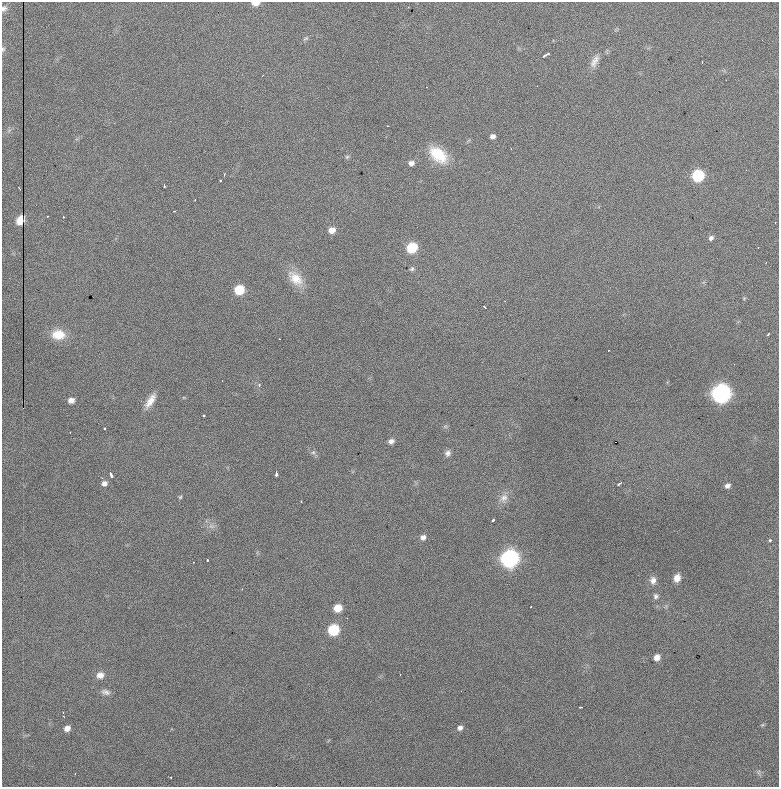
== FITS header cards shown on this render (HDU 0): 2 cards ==
NAXIS1  =                  777 / length of data axis 1
NAXIS2  =                  785 / length of data axis 2

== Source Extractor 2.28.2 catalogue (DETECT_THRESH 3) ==
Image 777 x 785 px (HDU 0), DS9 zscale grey, 1 PNG px = 1 image px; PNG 781 x 789 px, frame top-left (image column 1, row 785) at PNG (2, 2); no overlay
Background 1110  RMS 28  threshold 83.3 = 3 sigma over >= 5 px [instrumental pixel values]
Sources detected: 82; all 82 listed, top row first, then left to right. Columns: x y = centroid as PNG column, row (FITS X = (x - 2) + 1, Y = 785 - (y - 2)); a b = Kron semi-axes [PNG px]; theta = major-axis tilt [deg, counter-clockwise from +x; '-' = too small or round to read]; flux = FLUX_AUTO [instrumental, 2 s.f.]
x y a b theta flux
255 3 6 4 2 1.9e+04
408 7 2 2 - 1.0e+03
4 8 9 7 56 6.3e+03
306 38 9 5 35 3.7e+03
3 49 6 5 - 3.1e+03
546 55 7 3 27 5.3e+03
595 61 20 9 62 1.5e+04
702 62 2 2 - 1.0e+03
263 75 3 2 - 9.6e+02
726 80 2 2 - 8.5e+02
493 136 5 5 - 7.3e+03
438 155 23 14 -39 5.9e+04
347 157 6 5 - 2.9e+03
411 163 6 5 - 8.1e+03
746 170 2 2 - 8.1e+02
224 174 4 3 - 1.7e+03
698 176 7 7 - 1.7e+05
220 180 3 3 - 4.1e+03
164 186 3 2 - 4.2e+03
19 188 3 2 - 1.8e+03
195 200 3 2 - 1.4e+03
174 211 3 2 - 1.7e+03
47 216 2 2 - 1.5e+03
63 216 3 2 - 2.4e+03
20 221 7 5 69 3.6e+04
775 223 2 2 - 9.0e+02
332 230 7 6 - 1.7e+04
711 238 6 5 - 6.1e+03
412 248 7 6 - 9.9e+04
758 248 2 2 - 1.5e+03
412 269 6 6 - 3.6e+03
295 278 24 14 -46 3.4e+04
239 290 7 6 - 7.8e+04
744 298 5 3 - 1.6e+03
505 301 2 2 - 1.1e+03
484 307 3 2 - 2.5e+03
768 334 3 2 - 1.9e+03
58 335 14 10 0 4.0e+04
259 385 3 3 - 3.2e+03
721 393 8 8 - 1.0e+06
71 400 6 5 - 1.2e+04
150 401 20 7 57 2.0e+04
204 415 3 2 - 2.3e+03
104 428 3 3 - 2.8e+03
70 433 3 2 - 2.0e+03
391 441 6 5 - 8.0e+03
615 442 3 2 - 6.1e+04
313 452 6 6 - 4.1e+03
448 453 8 7 - 6.8e+03
276 475 5 3 - 9.5e+03
111 476 6 3 -64 1.1e+04
104 483 8 7 - 9.1e+03
619 484 5 3 - 4.4e+03
727 486 6 5 - 7.7e+03
180 497 5 4 - 2.3e+03
504 498 14 11 56 1.5e+04
301 501 2 2 - 1.2e+03
493 520 3 3 - 7.4e+03
211 526 8 6 -11 6.6e+03
423 537 6 6 - 8.0e+03
770 540 3 3 - 5.2e+03
510 559 8 8 - 7.7e+05
207 560 3 3 - 5.2e+03
194 562 2 2 - 1.8e+03
677 578 8 6 68 1.5e+04
653 580 10 8 81 1.0e+04
242 589 2 2 - 9.8e+02
656 596 7 7 - 5.2e+03
338 608 6 6 - 3.6e+04
333 630 7 6 - 1.3e+05
657 657 6 5 - 1.4e+04
400 674 2 2 - 1.2e+03
100 675 9 8 - 1.3e+04
106 692 12 6 -16 7.6e+03
581 707 3 2 - 2.1e+03
63 713 3 3 - 1.2e+03
762 725 6 4 18 2.3e+03
67 728 6 5 - 1.2e+04
460 728 7 5 25 6.7e+03
759 772 9 4 -82 3.7e+03
171 777 3 2 - 1.7e+03
276 786 2 2 - 3.2e+04
At the frame edge (FLAGS 8, measured only in part): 4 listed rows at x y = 255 3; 4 8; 3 49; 276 786